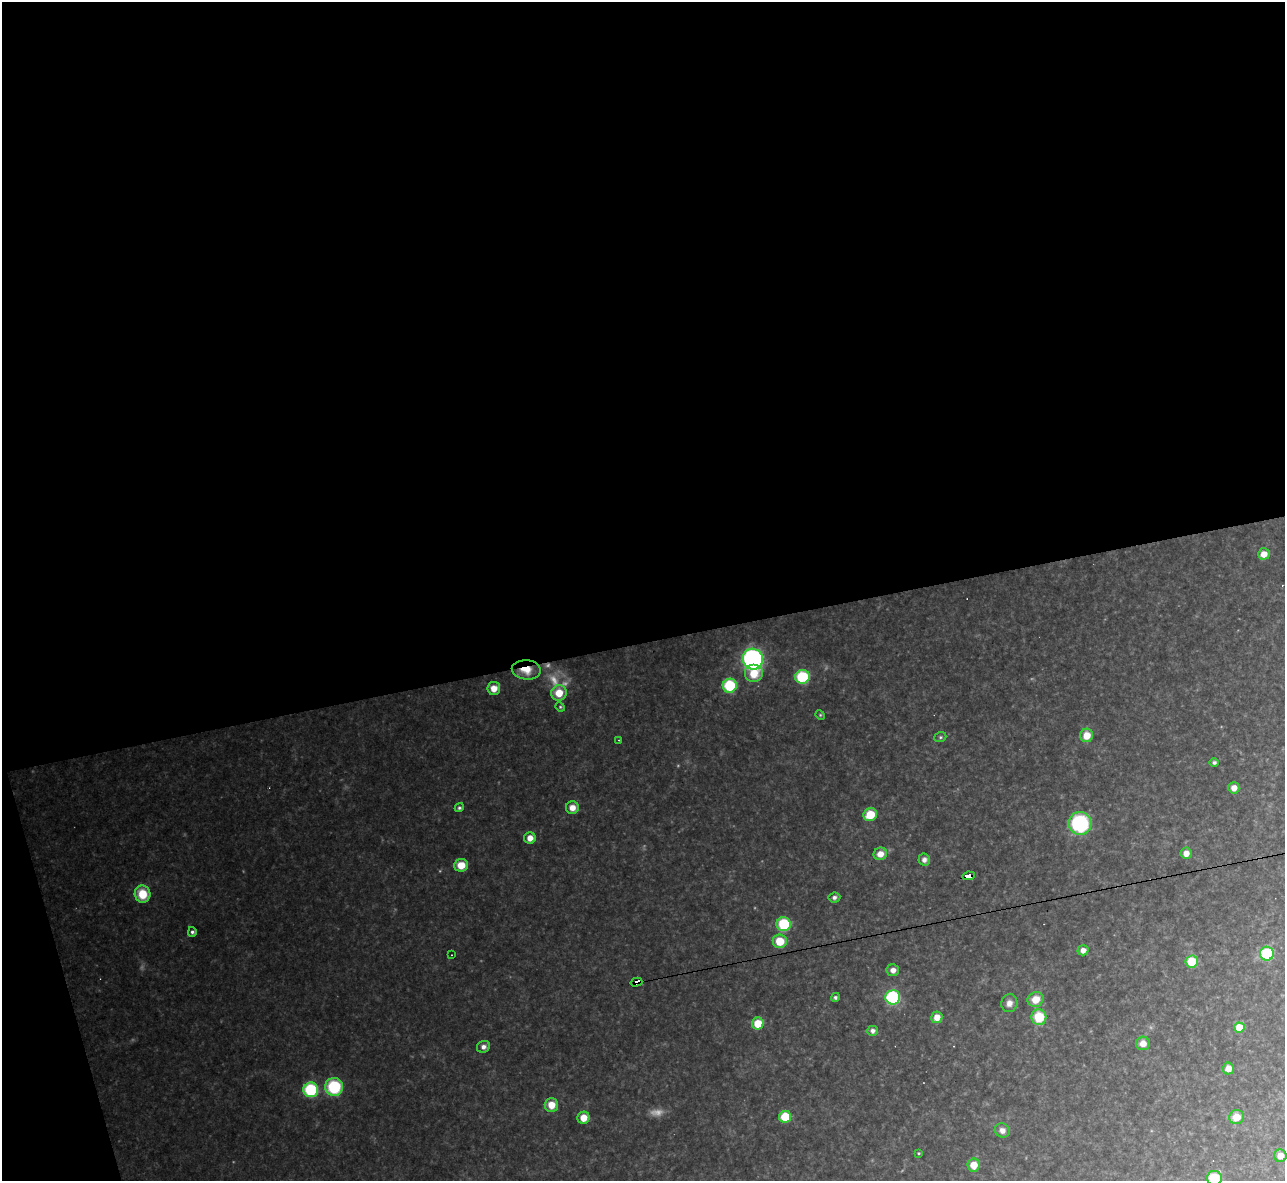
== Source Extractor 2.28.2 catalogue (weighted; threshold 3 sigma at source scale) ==
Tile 1 of 4 x 4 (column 1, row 1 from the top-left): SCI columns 1-1283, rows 3678-4856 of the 5133 x 5115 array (HDU 1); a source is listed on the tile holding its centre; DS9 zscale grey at full resolution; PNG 1287 x 1183 px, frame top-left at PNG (2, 2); each listed source drawn as its Kron ellipse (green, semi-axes under 4 px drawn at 4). Shown black and unused: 56% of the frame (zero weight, under 3 of 4 exposures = <1% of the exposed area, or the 3 px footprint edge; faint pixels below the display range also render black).
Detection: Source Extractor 2.28.2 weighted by HDU 2 'WHT'; one run over the whole footprint, this tile lists its part. Background 0.317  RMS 0.019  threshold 0.0874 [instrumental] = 3 sigma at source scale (4.5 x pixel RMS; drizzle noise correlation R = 1.50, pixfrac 1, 0.05/0.05 arcsec/px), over >= 5 px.
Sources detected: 63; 4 too faint to see at this stretch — neither listed nor drawn; the other 59 listed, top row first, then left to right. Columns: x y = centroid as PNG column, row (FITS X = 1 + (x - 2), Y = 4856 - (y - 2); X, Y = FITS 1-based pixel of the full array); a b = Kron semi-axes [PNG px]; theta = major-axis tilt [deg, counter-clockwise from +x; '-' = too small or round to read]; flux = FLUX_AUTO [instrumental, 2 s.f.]
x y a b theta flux
1264 554 6 5 - 20
753 659 10 10 - 480
526 670 14 9 -4 31
754 674 9 9 - 34
802 677 7 7 - 120
730 686 7 7 - 110
494 688 6 6 - 21
559 693 8 7 - 36
560 707 5 4 - 2.5
820 715 5 4 - 2.2
1087 735 7 6 - 28
940 737 6 5 - 3.1
619 740 3 2 - 1.2
1214 763 5 4 - 4.4
1234 788 5 5 - 14
459 808 5 4 - 3.5
572 808 6 6 - 17
870 815 7 6 - 47
1080 823 11 11 - 200
530 838 6 5 - 17
1186 853 5 5 - 14
880 854 7 6 - 19
924 860 6 6 - 8
461 865 7 6 - 31
968 876 6 4 7 110
142 894 8 8 - 50
834 897 6 5 - 5.8
784 924 7 7 - 100
192 932 5 4 - 4.6
780 941 7 7 - 47
1083 950 5 5 - 11
1267 954 7 7 - 110
452 955 3 2 - 1.4
1192 961 6 6 - 56
893 970 6 6 - 11
636 982 6 4 16 200
835 997 4 4 - 4.2
893 997 7 7 - 190
1036 999 8 7 - 27
1009 1003 9 8 - 11
937 1017 6 5 - 19
1039 1017 8 7 - 59
758 1023 6 6 - 44
1239 1028 5 5 - 57
873 1031 5 5 - 8.4
1143 1043 7 7 - 17
483 1047 7 6 - 7.9
1228 1068 6 5 - 15
334 1087 9 9 - 110
311 1090 7 7 - 150
551 1105 7 7 - 27
785 1117 6 6 - 62
1236 1117 7 7 - 27
583 1118 6 6 - 25
1002 1130 7 7 - 11
919 1153 4 3 - 1.9
1280 1156 6 6 - 16
974 1165 6 6 - 28
1214 1178 7 7 - 69
Overlapping masked pixels (flux is a lower limit): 3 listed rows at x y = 526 670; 968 876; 636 982
Isophote crosses this tile's border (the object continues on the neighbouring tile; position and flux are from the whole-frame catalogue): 1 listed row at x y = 1214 1178